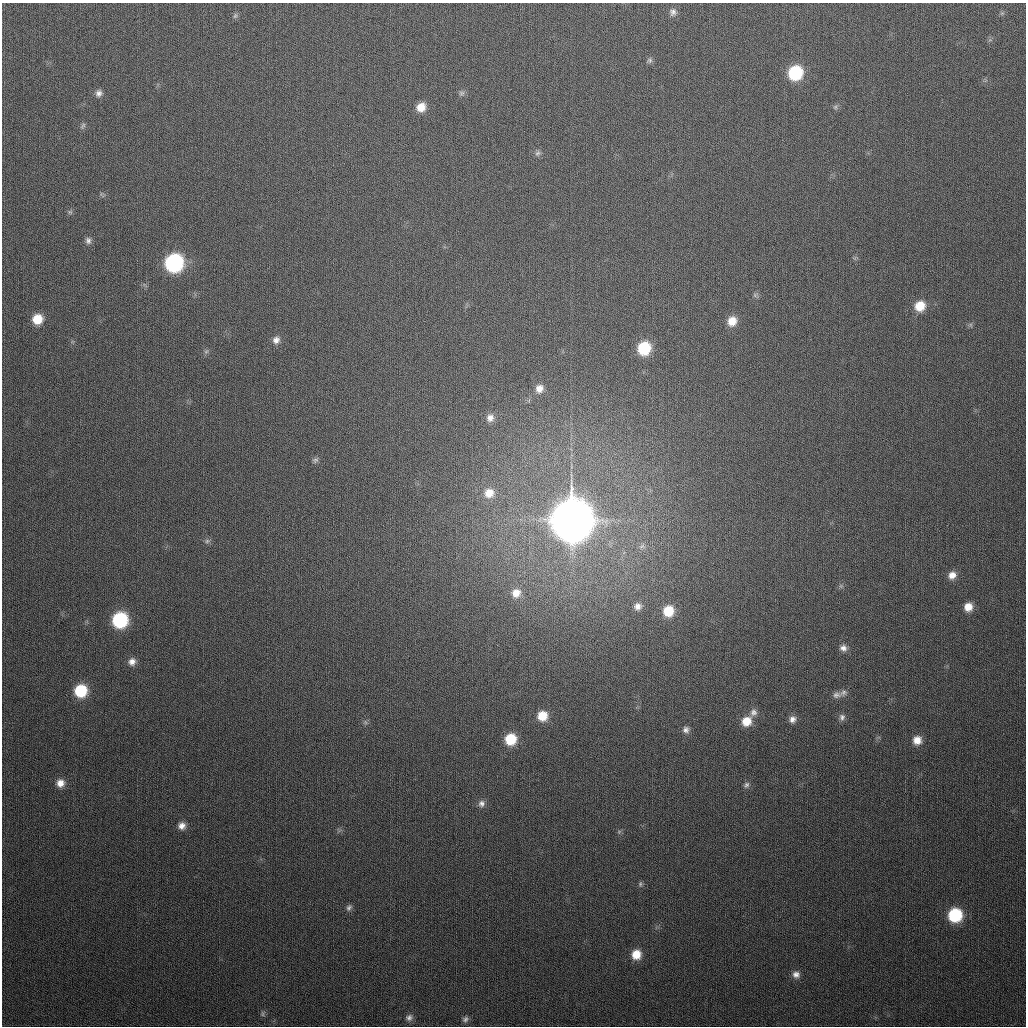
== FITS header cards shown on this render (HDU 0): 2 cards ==
NAXIS1  =                 1024
NAXIS2  =                 1024

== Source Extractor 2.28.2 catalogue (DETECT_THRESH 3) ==
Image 1024 x 1024 px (HDU 0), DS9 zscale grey, 1 PNG px = 1 image px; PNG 1028 x 1028 px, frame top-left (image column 1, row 1024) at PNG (2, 3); no overlay
Background 313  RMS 12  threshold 36.6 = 3 sigma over >= 5 px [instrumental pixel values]
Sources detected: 62; all 62 listed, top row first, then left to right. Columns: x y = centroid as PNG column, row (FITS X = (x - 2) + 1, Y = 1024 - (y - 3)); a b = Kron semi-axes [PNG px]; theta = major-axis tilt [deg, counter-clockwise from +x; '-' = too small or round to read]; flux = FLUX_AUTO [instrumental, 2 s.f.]
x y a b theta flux
673 12 10 8 73 3.6e+03
235 16 8 5 63 1.7e+03
650 60 8 7 - 2.2e+03
795 73 11 10 - 5.9e+04
99 93 9 8 - 3.7e+03
462 93 8 6 2 2.2e+03
421 107 10 9 - 1.1e+04
835 107 6 6 - 1.7e+03
83 126 10 5 58 2.0e+03
538 153 9 7 60 2.5e+03
70 212 6 6 - 1.6e+03
88 241 9 7 -78 3.2e+03
174 263 11 11 - 1.5e+05
755 295 7 6 - 1.8e+03
920 306 11 10 - 1.6e+04
37 319 9 9 - 1.6e+04
732 321 11 10 - 1.1e+04
971 325 6 4 -72 1.3e+03
276 340 10 9 - 5.0e+03
644 348 11 10 - 4.0e+04
206 351 7 4 1 1.4e+03
539 389 10 9 - 6.5e+03
490 418 10 9 - 5.6e+03
315 460 9 7 20 2.3e+03
489 493 11 10 - 9.5e+03
572 520 16 15 - 4.6e+06
207 541 6 6 - 2.0e+03
642 546 10 6 5 3.2e+03
952 575 10 9 - 6.9e+03
841 586 6 5 - 1.5e+03
516 593 11 10 - 8.6e+03
637 606 10 9 - 4.9e+03
968 607 9 9 - 9.6e+03
668 611 11 10 - 2.0e+04
120 620 11 10 - 8.3e+04
843 648 10 8 -28 4.6e+03
132 662 10 9 - 5.4e+03
80 691 11 10 - 3.9e+04
843 693 11 8 28 3.7e+03
836 695 13 9 9 4.5e+03
753 712 11 10 - 5.1e+03
542 716 11 11 - 1.6e+04
842 717 10 8 82 3.1e+03
792 719 9 8 - 4.7e+03
746 721 11 10 - 1.4e+04
365 722 6 5 - 1.8e+03
686 730 9 8 - 3.7e+03
510 739 11 10 - 2.7e+04
917 740 10 10 - 8.8e+03
60 783 10 10 - 7.6e+03
746 785 8 7 - 2.4e+03
481 803 9 9 - 4.1e+03
182 826 9 9 - 5.8e+03
619 832 6 6 - 1.5e+03
640 884 8 5 81 1.7e+03
349 908 10 6 59 2.6e+03
955 915 11 11 - 5.1e+04
636 954 10 10 - 1.4e+04
796 974 10 9 - 4.7e+03
263 1014 8 7 - 2.1e+03
409 1018 10 8 21 3.7e+03
465 1019 8 7 - 2.7e+03